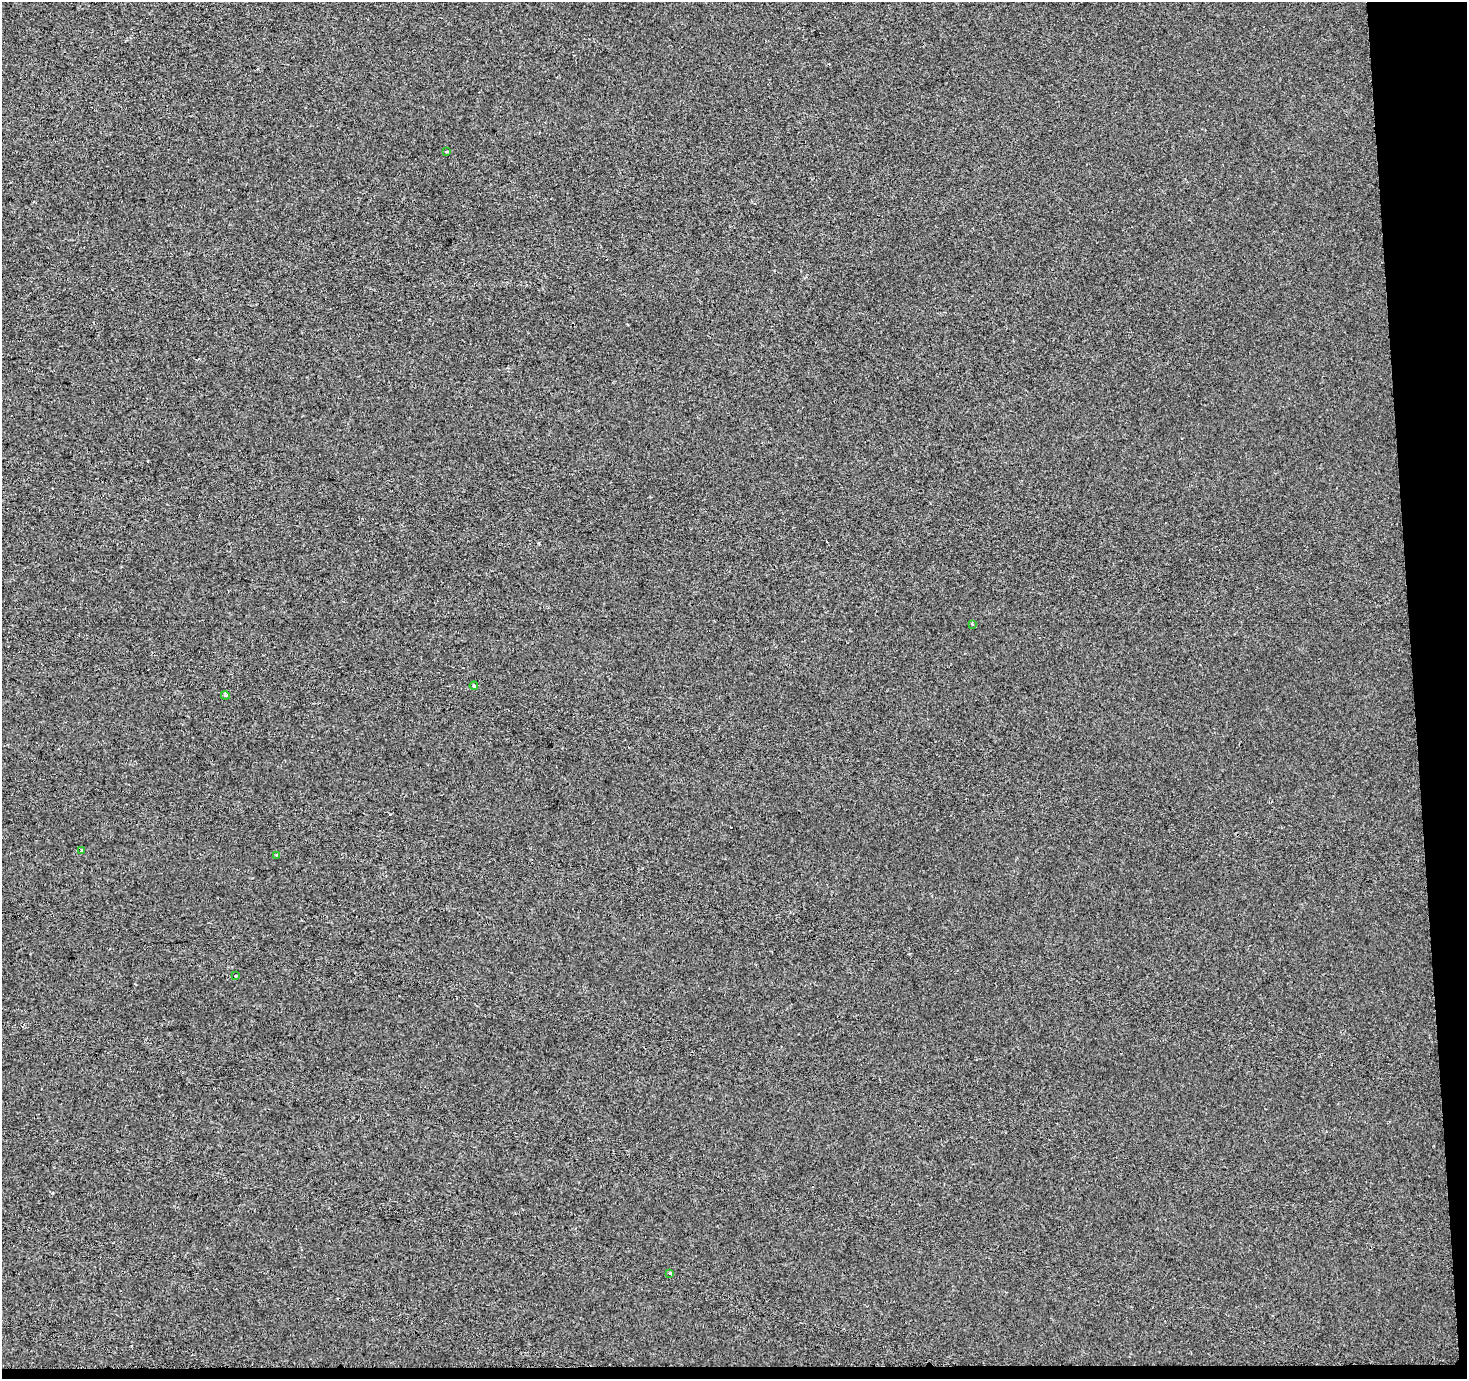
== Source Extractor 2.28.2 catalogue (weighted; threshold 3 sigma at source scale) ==
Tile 9 of 3 x 3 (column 3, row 3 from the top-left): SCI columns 2931-4395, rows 1-1377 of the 4459 x 4133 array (HDU 1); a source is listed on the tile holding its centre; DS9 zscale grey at full resolution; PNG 1469 x 1381 px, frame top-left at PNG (2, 2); each listed source drawn as its Kron ellipse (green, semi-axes under 4 px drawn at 4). Shown black and unused: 5% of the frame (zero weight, under 2 of 3 exposures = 3% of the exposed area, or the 3 px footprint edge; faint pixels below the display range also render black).
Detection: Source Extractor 2.28.2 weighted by HDU 2 'WHT'; one run over the whole footprint, this tile lists its part. Background 0.00112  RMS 0.0055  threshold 0.0247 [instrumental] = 3 sigma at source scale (4.5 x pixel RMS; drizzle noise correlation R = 1.50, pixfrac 1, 0.0396/0.0396 arcsec/px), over >= 5 px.
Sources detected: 9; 1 cosmic-ray / hot-pixel residue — neither listed nor drawn; the other 8 listed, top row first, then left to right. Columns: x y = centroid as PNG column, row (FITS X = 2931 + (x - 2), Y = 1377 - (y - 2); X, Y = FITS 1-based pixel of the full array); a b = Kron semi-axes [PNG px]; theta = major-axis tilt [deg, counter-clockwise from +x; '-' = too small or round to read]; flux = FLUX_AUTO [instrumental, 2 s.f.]
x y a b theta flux
447 151 3 2 - 0.66
972 624 4 2 - 0.47
474 686 4 3 - 0.77
225 695 4 3 - 0.64
81 851 4 3 - 0.9
276 855 2 2 - 0.37
236 976 3 2 - 0.56
670 1273 4 4 - 0.49